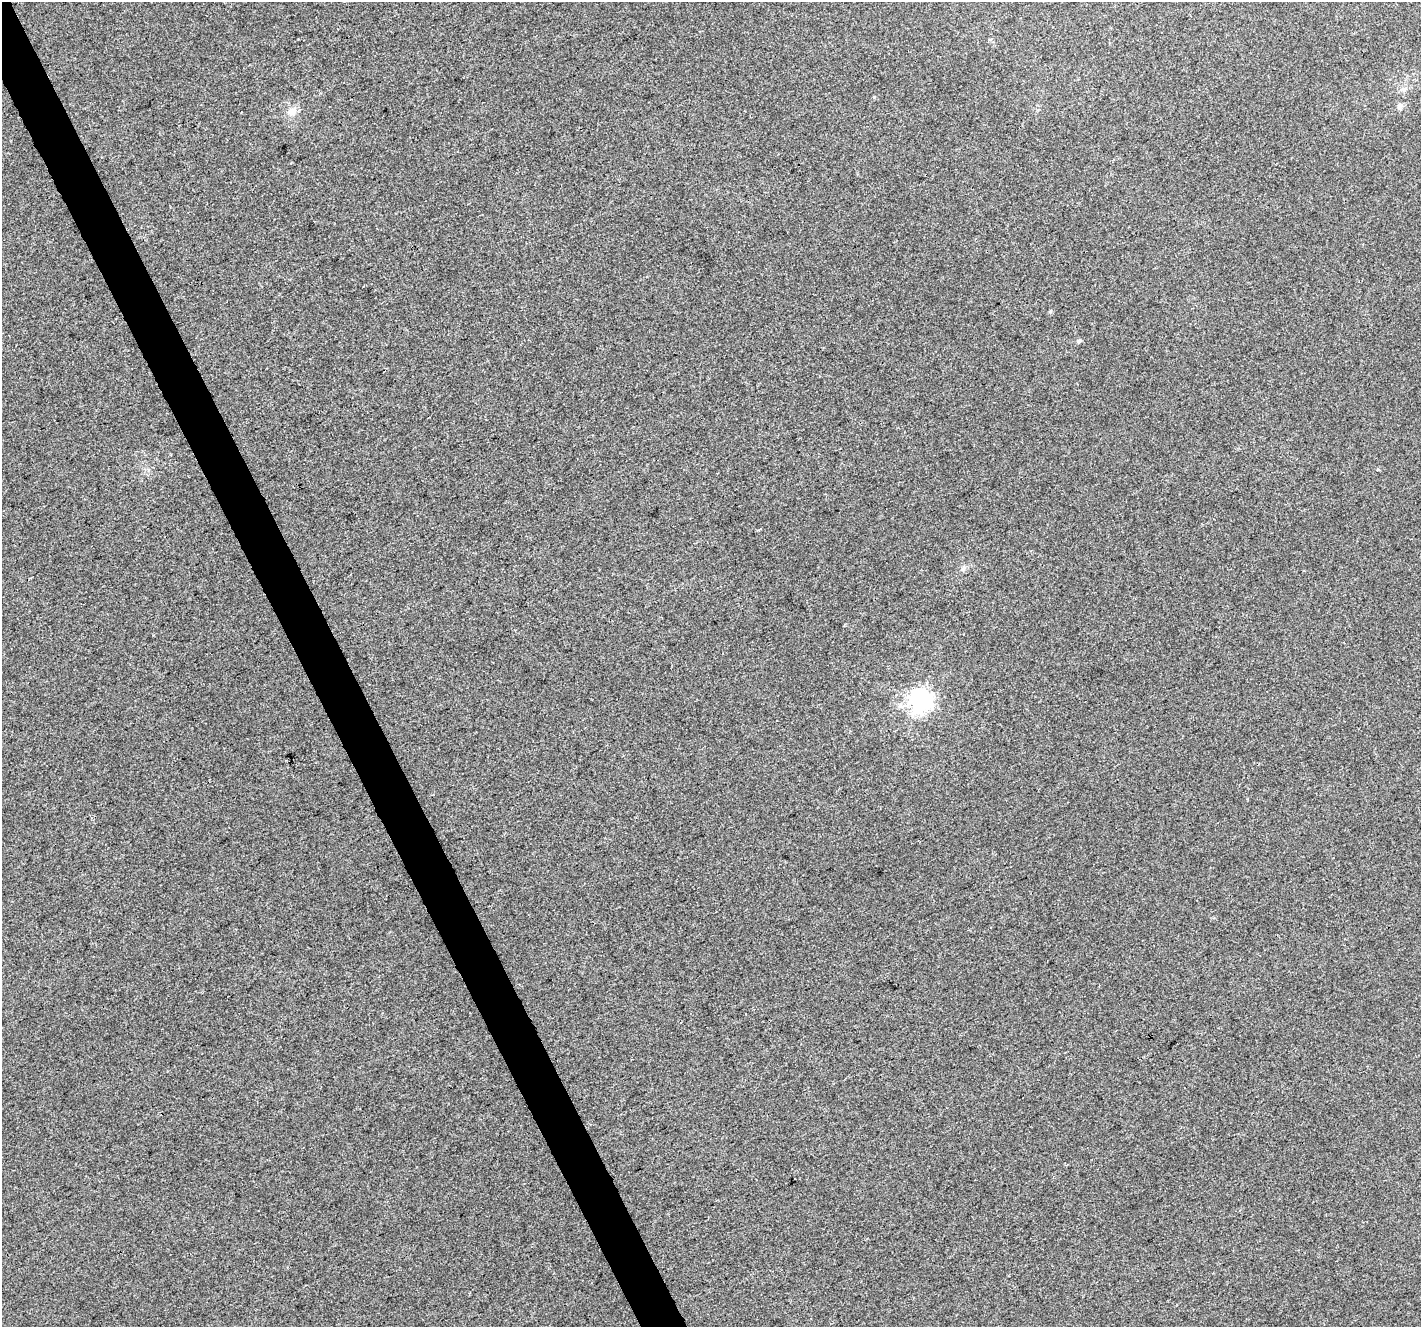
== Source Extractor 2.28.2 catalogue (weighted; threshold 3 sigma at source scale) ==
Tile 11 of 4 x 4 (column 3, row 3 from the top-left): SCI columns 2840-4258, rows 1477-2801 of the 5679 x 5544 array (HDU 1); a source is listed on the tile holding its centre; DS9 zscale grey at full resolution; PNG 1423 x 1329 px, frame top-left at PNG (2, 2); no overlay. Shown black and unused: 3% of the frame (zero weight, under 3 of 4 exposures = <1% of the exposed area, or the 3 px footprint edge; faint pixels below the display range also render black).
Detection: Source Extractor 2.28.2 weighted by HDU 2 'WHT'; one run over the whole footprint, this tile lists its part. Background 0.00276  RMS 0.0037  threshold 0.0166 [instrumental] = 3 sigma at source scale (4.5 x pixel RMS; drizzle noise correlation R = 1.50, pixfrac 1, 0.0396/0.0396 arcsec/px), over >= 5 px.
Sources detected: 8; all 8 listed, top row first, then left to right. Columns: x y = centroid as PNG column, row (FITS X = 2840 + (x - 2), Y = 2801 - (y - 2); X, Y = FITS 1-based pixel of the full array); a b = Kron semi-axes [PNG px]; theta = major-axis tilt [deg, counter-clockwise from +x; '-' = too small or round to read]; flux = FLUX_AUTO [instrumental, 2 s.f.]
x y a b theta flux
1403 89 10 3 -11 0.77
1400 105 8 6 -76 1
292 111 13 10 32 3
1050 312 6 4 20 0.42
1079 341 7 4 53 0.65
1378 470 3 3 - 1.1
963 568 7 5 46 0.89
920 701 8 8 - 230